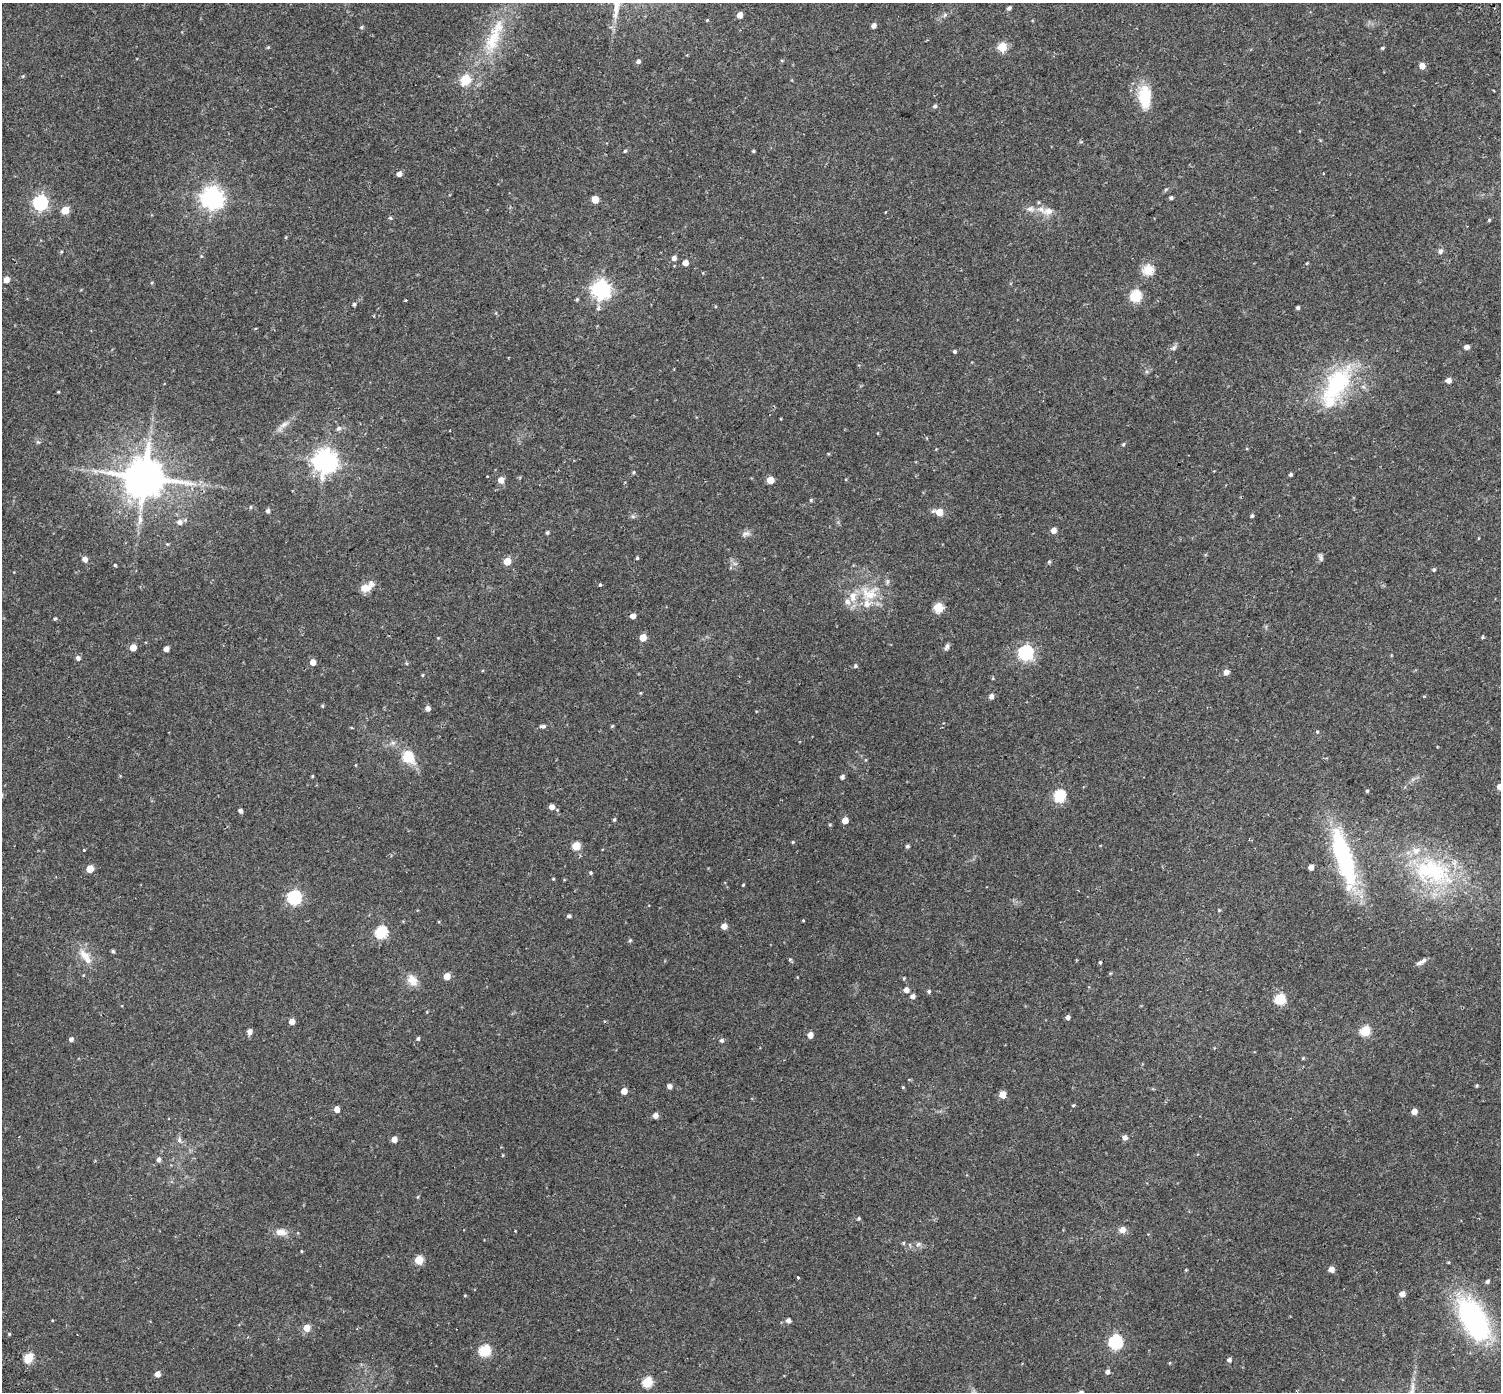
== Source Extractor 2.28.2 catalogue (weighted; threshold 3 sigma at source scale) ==
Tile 10 of 4 x 4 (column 2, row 3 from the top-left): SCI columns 1570-3068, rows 1631-3020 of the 6143 x 6102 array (HDU 1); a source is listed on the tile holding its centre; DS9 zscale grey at full resolution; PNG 1503 x 1394 px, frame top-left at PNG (2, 3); no overlay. Shown black and unused: <1% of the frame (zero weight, under 2 of 3 exposures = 5% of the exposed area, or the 3 px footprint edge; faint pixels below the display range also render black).
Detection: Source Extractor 2.28.2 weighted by HDU 2 'WHT'; one run over the whole footprint, this tile lists its part. Background 0.0598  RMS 0.0046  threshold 0.0206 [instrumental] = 3 sigma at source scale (4.5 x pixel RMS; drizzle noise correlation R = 1.50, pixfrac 1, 0.0396/0.0396 arcsec/px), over >= 5 px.
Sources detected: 202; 1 inside a brighter object's white glare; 2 cosmic-ray / hot-pixel residue — not listed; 7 inside a brighter listed object's ellipse — not listed separately; the other 192 listed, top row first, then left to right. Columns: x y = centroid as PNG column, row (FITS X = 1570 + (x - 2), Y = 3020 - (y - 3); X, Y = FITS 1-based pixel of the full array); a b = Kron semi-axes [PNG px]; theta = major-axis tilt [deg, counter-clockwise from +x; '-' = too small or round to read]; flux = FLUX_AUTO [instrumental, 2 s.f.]
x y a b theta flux
1009 8 5 4 - 0.98
740 15 5 4 - 3.4
945 15 7 5 59 0.78
707 20 4 3 - 0.36
873 26 5 4 - 1.8
361 27 5 4 - 0.56
494 37 63 16 68 22
268 47 5 4 - 0.43
1002 47 5 5 - 16
1382 48 4 4 - 0.51
638 61 4 4 - 1.4
1422 66 5 5 - 3.2
23 76 5 3 - 0.35
465 80 6 5 - 21
1145 97 32 16 -87 13
935 106 5 5 - 0.84
625 151 4 4 - 0.52
753 151 4 3 - 0.48
399 174 5 4 - 2.3
1166 189 6 4 19 0.52
212 198 8 7 - 270
1171 198 4 4 - 0.86
595 199 5 5 - 6.8
40 203 6 6 - 85
1030 209 10 6 -9 1.8
1041 209 16 8 -35 3.6
65 210 5 5 - 9.8
390 218 5 4 - 0.53
1489 220 5 4 - 0.46
1440 251 7 6 - 1.3
61 252 5 3 - 0.39
674 258 5 4 - 1.8
685 263 4 4 - 3.3
1307 263 4 3 - 0.38
1148 270 16 14 16 5.2
6 280 6 6 - 2.5
601 289 7 7 - 180
1135 296 6 6 - 36
577 299 5 4 - 0.5
405 300 3 2 - 0.69
354 304 5 4 - 0.76
598 308 6 5 - 0.95
1298 308 4 4 - 0.9
255 328 4 2 - 0.36
1467 347 5 4 - 2.2
1174 348 9 5 45 1.2
954 352 3 3 - 4
1448 380 5 4 - 2.9
1337 384 46 23 54 42
58 392 4 3 - 0.35
284 424 15 6 32 2.4
339 428 8 6 40 1.1
38 442 5 5 - 0.61
1123 444 5 4 - 0.52
325 461 8 8 - 330
95 471 8 5 -45 1.1
634 472 5 3 - 0.44
1290 475 4 4 - 0.68
487 476 3 3 - 0.78
145 477 12 11 - 1600
501 480 5 5 - 4
770 480 5 5 - 7.4
811 500 5 4 - 0.51
250 507 5 3 - 0.44
268 511 5 4 - 1
939 512 6 5 - 7.9
1252 516 5 4 - 0.63
140 519 15 6 89 3
179 522 7 6 - 1.7
1053 530 5 5 - 3.2
547 533 5 4 - 0.64
746 534 13 7 27 1.7
167 544 5 3 - 0.4
637 558 4 4 - 0.5
1321 558 10 5 89 1
85 559 5 5 - 2.5
507 561 5 5 - 8.2
1049 562 5 4 - 0.59
115 565 4 3 - 0.41
1434 570 4 4 - 0.66
600 585 4 3 - 0.5
367 587 18 8 30 4.6
869 594 26 20 0 14
938 608 5 5 - 19
633 616 4 4 - 2.7
55 619 4 3 - 0.56
643 637 5 5 - 5.6
1482 637 4 4 - 0.48
133 647 5 5 - 4.9
947 647 10 5 65 1.1
166 649 4 4 - 2.3
1026 652 6 6 - 87
78 658 7 6 - 1.1
313 662 5 5 - 3.8
855 666 5 4 - 0.73
1226 672 5 5 - 2.3
422 675 5 3 - 0.4
991 696 5 5 - 1.6
322 706 5 4 - 0.47
428 708 5 5 - 2
543 726 9 5 -2 1.1
612 726 5 3 - 0.44
408 757 6 6 - 28
356 765 5 3 - 0.33
312 776 4 3 - 0.41
842 777 5 5 - 1.1
1500 787 5 5 - 3.5
1367 791 5 4 - 0.47
1059 796 6 6 - 42
552 807 5 5 - 2.1
240 811 4 4 - 1.3
614 819 5 4 - 0.56
845 820 5 4 - 5.1
830 825 4 4 - 0.42
793 842 4 4 - 0.37
576 846 5 5 - 13
907 846 4 4 - 0.77
84 850 3 3 - 1.1
1344 858 76 18 -74 53
1311 867 4 4 - 2.4
90 869 5 5 - 7.9
1433 872 60 35 -17 47
591 873 4 4 - 0.57
553 879 4 4 - 0.36
743 885 3 3 - 0.39
294 897 6 6 - 72
1219 910 4 4 - 0.37
569 916 4 4 - 0.87
803 920 3 3 - 0.31
724 926 5 5 - 3.1
381 932 6 6 - 43
630 941 5 4 - 0.6
113 951 4 4 - 0.67
85 957 25 10 -52 5.9
790 959 5 3 - 0.41
1423 960 9 6 29 1.3
1100 963 3 3 - 1.3
447 976 5 5 - 5.5
412 980 16 12 -53 4.4
906 990 5 5 - 2.3
929 991 5 5 - 0.7
913 996 5 4 - 1.9
1280 999 6 5 - 33
1068 1017 4 4 - 1.5
292 1022 5 5 - 3.4
249 1031 6 5 - 2
1365 1031 5 5 - 24
810 1035 5 4 - 3.3
71 1039 5 5 - 1.3
418 1039 4 4 - 0.75
721 1040 5 5 - 1
1303 1058 4 3 - 0.37
670 1086 5 5 - 1.7
1477 1086 4 3 - 0.44
903 1087 4 4 - 0.39
624 1091 5 4 - 3.8
1003 1095 5 5 - 6.2
1073 1105 4 3 - 0.44
337 1109 5 4 - 3.9
1414 1111 5 5 - 3.7
655 1115 5 5 - 2.6
1125 1137 5 5 - 1.8
394 1139 5 4 - 3.8
179 1140 8 6 -79 1.4
503 1155 5 3 - 0.32
159 1160 5 4 - 1.4
859 1218 5 4 - 0.66
1122 1230 6 6 - 3.4
281 1232 14 9 -7 3.8
903 1243 5 4 - 0.51
918 1244 8 6 22 1.1
302 1251 3 3 - 0.38
419 1260 5 5 - 15
1331 1269 5 5 - 3
1186 1270 4 4 - 0.37
798 1277 3 3 - 4.3
1487 1281 5 4 - 0.9
1402 1294 5 4 - 3.5
465 1295 4 3 - 0.37
1473 1317 34 22 -56 70
52 1320 3 3 - 0.3
788 1320 5 4 - 1.6
307 1328 6 5 - 5.4
9 1334 5 4 - 0.46
1115 1342 6 6 - 65
485 1351 6 5 - 37
28 1358 6 5 - 18
1229 1360 5 4 - 1.3
1170 1363 5 3 - 0.35
1108 1372 5 5 - 1.4
157 1374 5 4 - 3.3
647 1382 6 5 - 25
Isophote crosses this tile's border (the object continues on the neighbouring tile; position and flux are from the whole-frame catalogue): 1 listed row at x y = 1500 787